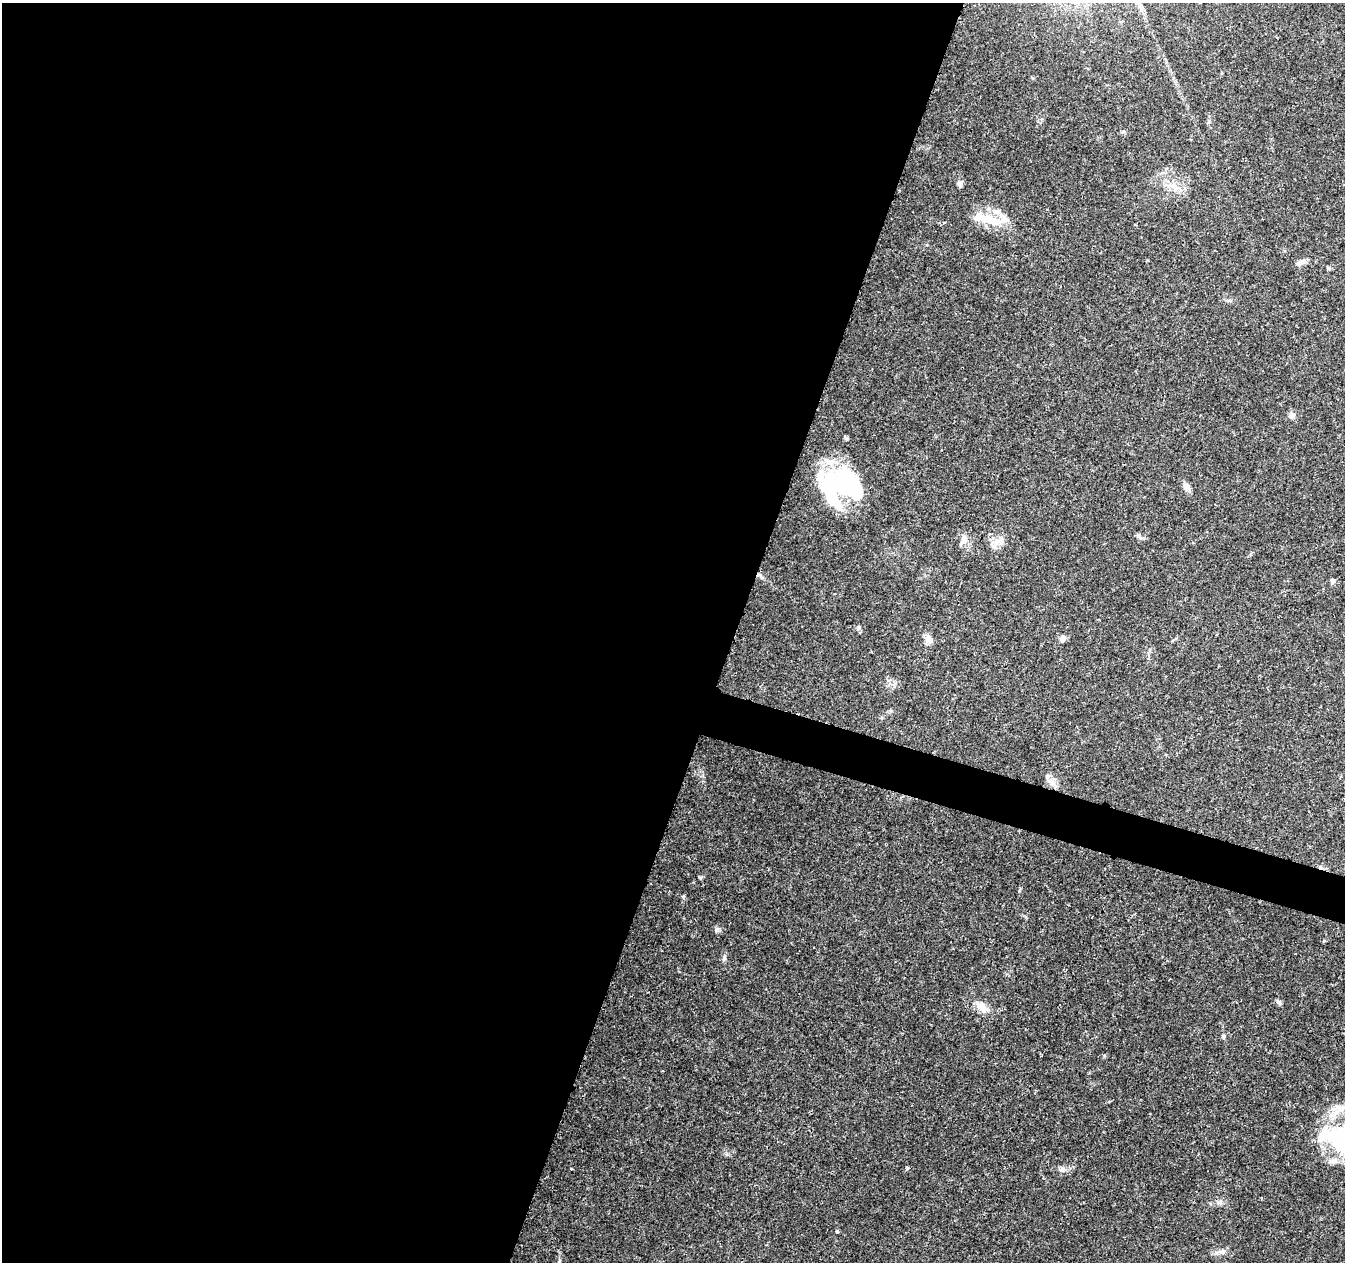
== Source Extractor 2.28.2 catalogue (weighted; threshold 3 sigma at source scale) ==
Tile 5 of 4 x 4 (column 1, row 2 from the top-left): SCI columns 13-1355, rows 2804-4063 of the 5390 x 5544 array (HDU 1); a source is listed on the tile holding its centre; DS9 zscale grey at full resolution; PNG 1347 x 1264 px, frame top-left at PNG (2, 3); no overlay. Shown black and unused: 56% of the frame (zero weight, under 3 of 4 exposures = <1% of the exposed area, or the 3 px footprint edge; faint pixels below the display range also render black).
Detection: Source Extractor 2.28.2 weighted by HDU 2 'WHT'; one run over the whole footprint, this tile lists its part. Background 0.0503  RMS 0.0025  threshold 0.0115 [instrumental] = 3 sigma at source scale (4.5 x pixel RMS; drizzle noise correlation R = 1.50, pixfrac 1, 0.0396/0.0396 arcsec/px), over >= 5 px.
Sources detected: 35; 3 inside a brighter object's white glare — not listed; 3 inside a brighter listed object's ellipse — not listed separately; the other 29 listed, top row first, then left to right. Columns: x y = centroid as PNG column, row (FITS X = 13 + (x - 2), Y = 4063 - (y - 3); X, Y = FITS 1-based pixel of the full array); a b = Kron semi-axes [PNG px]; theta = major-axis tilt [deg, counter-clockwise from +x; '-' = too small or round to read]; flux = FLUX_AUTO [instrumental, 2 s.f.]
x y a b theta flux
960 183 8 6 72 0.89
1173 187 18 7 -30 2.6
990 220 35 12 -14 6.4
1299 263 13 7 25 1.2
1328 268 7 4 -26 0.39
1292 416 9 8 - 1
846 438 6 4 -43 0.42
840 482 53 28 -29 32
1186 486 10 8 -76 1.2
1139 536 10 5 -39 0.65
964 540 13 7 81 1.5
1000 540 11 7 -80 1.4
760 576 9 3 -45 0.54
1332 581 6 5 - 0.75
858 627 6 5 - 0.47
928 638 11 8 -74 1.3
1063 638 8 7 - 1
1051 781 14 7 -37 1.6
683 897 5 5 - 0.36
716 930 7 4 -90 0.48
724 958 9 5 74 0.59
1279 1002 8 5 -44 0.55
982 1007 19 9 -35 3.1
1223 1037 6 4 -85 0.4
1342 1144 38 28 -14 16
1062 1169 11 7 -3 1.2
1220 1203 9 4 0 0.73
837 1231 5 4 - 0.29
1223 1252 9 7 37 0.92
Isophote crosses this tile's border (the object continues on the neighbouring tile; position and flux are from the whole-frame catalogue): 1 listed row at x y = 1342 1144
Unlisted compact peaks at least as high as the median listed source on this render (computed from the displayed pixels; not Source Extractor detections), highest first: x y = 907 1168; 1019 891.